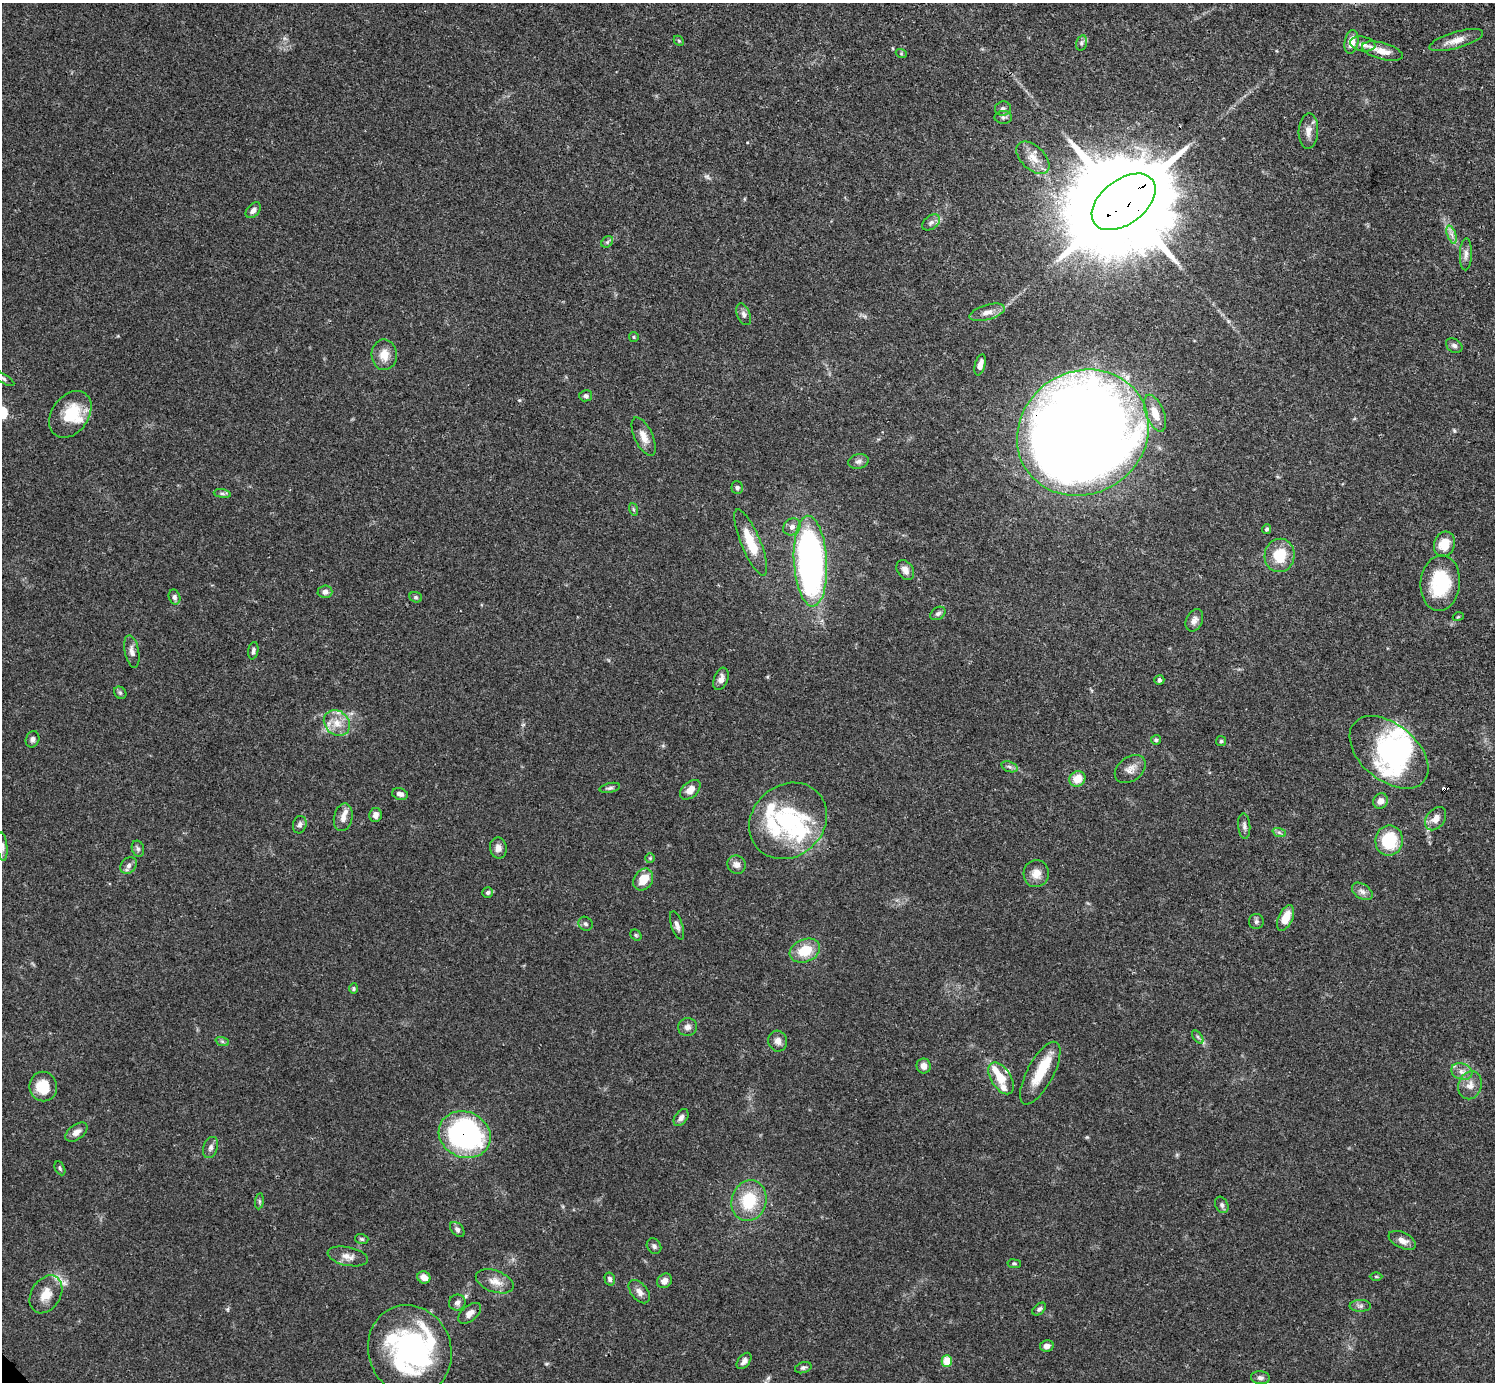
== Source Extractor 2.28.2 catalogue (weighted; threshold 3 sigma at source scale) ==
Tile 10 of 4 x 4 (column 2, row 3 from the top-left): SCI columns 1495-2987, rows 1534-2913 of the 5972 x 5970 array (HDU 1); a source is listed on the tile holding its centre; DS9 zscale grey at full resolution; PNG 1497 x 1384 px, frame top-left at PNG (2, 3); each listed source drawn as its Kron ellipse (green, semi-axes under 4 px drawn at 4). Shown black and unused: <1% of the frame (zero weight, under 3 of 4 exposures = <1% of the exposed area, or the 3 px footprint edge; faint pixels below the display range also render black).
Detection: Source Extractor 2.28.2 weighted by HDU 2 'WHT'; one run over the whole footprint, this tile lists its part. Background 0.0571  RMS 0.0031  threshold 0.0141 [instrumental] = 3 sigma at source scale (4.5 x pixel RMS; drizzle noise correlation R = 1.50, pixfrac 1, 0.05/0.05 arcsec/px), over >= 5 px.
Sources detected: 147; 1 inside a brighter object's white glare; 1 cosmic-ray / hot-pixel residue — neither listed nor drawn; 15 inside a brighter listed object's ellipse — not listed separately; the other 130 listed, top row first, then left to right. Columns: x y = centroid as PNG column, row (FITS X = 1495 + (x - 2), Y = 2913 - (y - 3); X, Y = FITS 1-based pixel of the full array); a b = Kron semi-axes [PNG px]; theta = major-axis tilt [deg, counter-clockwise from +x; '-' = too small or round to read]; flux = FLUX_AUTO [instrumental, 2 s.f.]
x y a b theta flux
1456 40 28 8 16 3.6
679 41 6 4 -44 0.38
1351 42 12 7 79 3.7
1081 43 8 5 75 0.73
1363 44 12 7 -11 1.5
1382 51 21 8 -15 3.3
901 53 5 3 - 0.31
1003 108 8 7 - 0.99
1003 117 9 6 1 0.85
1308 131 18 10 87 2.6
1033 158 20 11 -44 4.5
1124 202 36 22 37 9400
253 210 9 6 47 1.3
931 222 10 6 37 1.2
1452 235 9 4 -71 1.2
607 242 6 5 - 0.67
1466 254 16 6 88 1.5
987 312 18 7 16 2.4
744 314 11 6 -67 1.2
634 337 5 4 - 0.39
1454 346 9 6 -34 1.1
384 355 15 12 -88 4
980 365 11 5 76 1.8
3 378 13 4 -30 0.9
586 396 6 5 - 0.87
1155 413 19 9 -68 4.3
70 414 26 18 54 11
1083 433 68 61 33 890
644 437 21 9 -65 3.2
858 461 10 7 12 1.2
737 488 6 5 - 0.75
222 494 9 4 -9 0.61
633 509 6 4 -71 0.5
792 527 9 8 - 1.4
1267 529 5 4 - 0.55
751 542 35 9 -67 8.9
1444 544 13 10 73 5.7
1279 555 17 15 78 8.9
810 561 45 16 -87 140
905 570 11 8 -55 1.9
1440 583 28 19 85 18
325 592 7 6 - 1.3
174 597 8 5 -72 0.93
416 597 6 5 - 0.55
938 613 8 6 32 0.84
1458 617 5 3 - 0.29
1194 620 12 8 64 1.7
132 651 16 7 -78 1.8
253 651 9 5 79 0.79
721 679 12 7 70 1.7
1159 680 5 4 - 0.6
120 693 7 5 -45 0.58
337 723 14 11 -43 4.3
32 739 8 6 70 0.98
1156 740 5 5 - 0.48
1221 741 5 5 - 0.45
1389 752 45 28 -40 38
1009 767 8 5 -20 0.83
1130 769 17 12 37 2.6
1077 779 8 7 - 4.4
610 788 10 4 13 0.76
690 790 12 7 43 2.6
400 794 8 5 -15 1.2
1380 801 8 7 - 1.9
375 815 7 6 - 1.6
343 817 14 9 77 2.4
1436 819 13 9 52 3
788 821 41 35 42 26
300 825 9 6 76 0.96
1244 826 13 6 -85 1.2
1279 832 7 4 -19 0.71
1389 840 15 13 80 15
2 846 14 5 -84 1.1
498 848 10 8 -81 2
138 849 8 6 -73 0.88
650 858 5 5 - 0.46
129 865 9 7 47 1.2
737 865 9 9 - 1.9
1036 874 14 12 77 3.1
643 879 12 9 54 5.9
1362 891 11 7 -34 1.6
488 893 5 5 - 0.6
1285 918 14 7 65 5.3
1256 922 7 7 - 0.9
586 924 7 6 - 0.8
677 925 15 5 -71 1.4
636 935 6 5 - 0.52
805 951 16 11 21 7.8
354 989 5 4 - 0.56
687 1027 9 9 - 1.6
1198 1037 7 4 -54 0.71
222 1041 7 4 -19 0.59
778 1041 10 9 - 1.8
924 1066 7 7 - 2
1462 1072 11 8 -19 2
1040 1073 35 13 62 9.1
1001 1078 18 10 -58 5.9
1470 1085 14 11 71 3
43 1086 15 13 -80 7.4
681 1118 9 6 55 1.3
76 1132 12 7 37 2
465 1135 26 23 -24 76
211 1147 11 7 70 1.3
60 1168 7 4 -63 0.51
259 1201 8 4 83 0.58
749 1201 21 17 74 13
1222 1205 8 6 -63 0.89
457 1229 9 5 -46 0.92
362 1239 7 5 -17 0.5
1402 1240 14 8 -26 2.3
654 1246 8 6 -53 0.87
348 1256 20 9 -12 2.7
1014 1264 7 3 -8 0.44
1376 1276 6 4 -1 0.41
424 1277 7 6 - 2.3
610 1279 6 5 - 0.9
495 1281 20 10 -19 3.4
665 1281 8 7 - 1.8
639 1292 13 8 -50 2
46 1294 20 14 58 4.8
457 1302 8 8 - 1.3
1360 1306 10 6 -1 1
1039 1309 8 5 40 0.73
470 1313 13 7 40 2
1047 1346 7 5 11 1.5
410 1350 46 41 -69 63
744 1361 9 5 51 1.5
947 1361 6 5 - 5.7
803 1368 8 5 16 0.71
1260 1378 9 6 -6 1.1
Overlapping masked pixels (flux is a lower limit): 3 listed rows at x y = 1124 202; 1083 433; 465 1135
Isophote crosses this tile's border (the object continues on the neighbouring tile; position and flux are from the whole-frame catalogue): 2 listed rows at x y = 3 378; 2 846